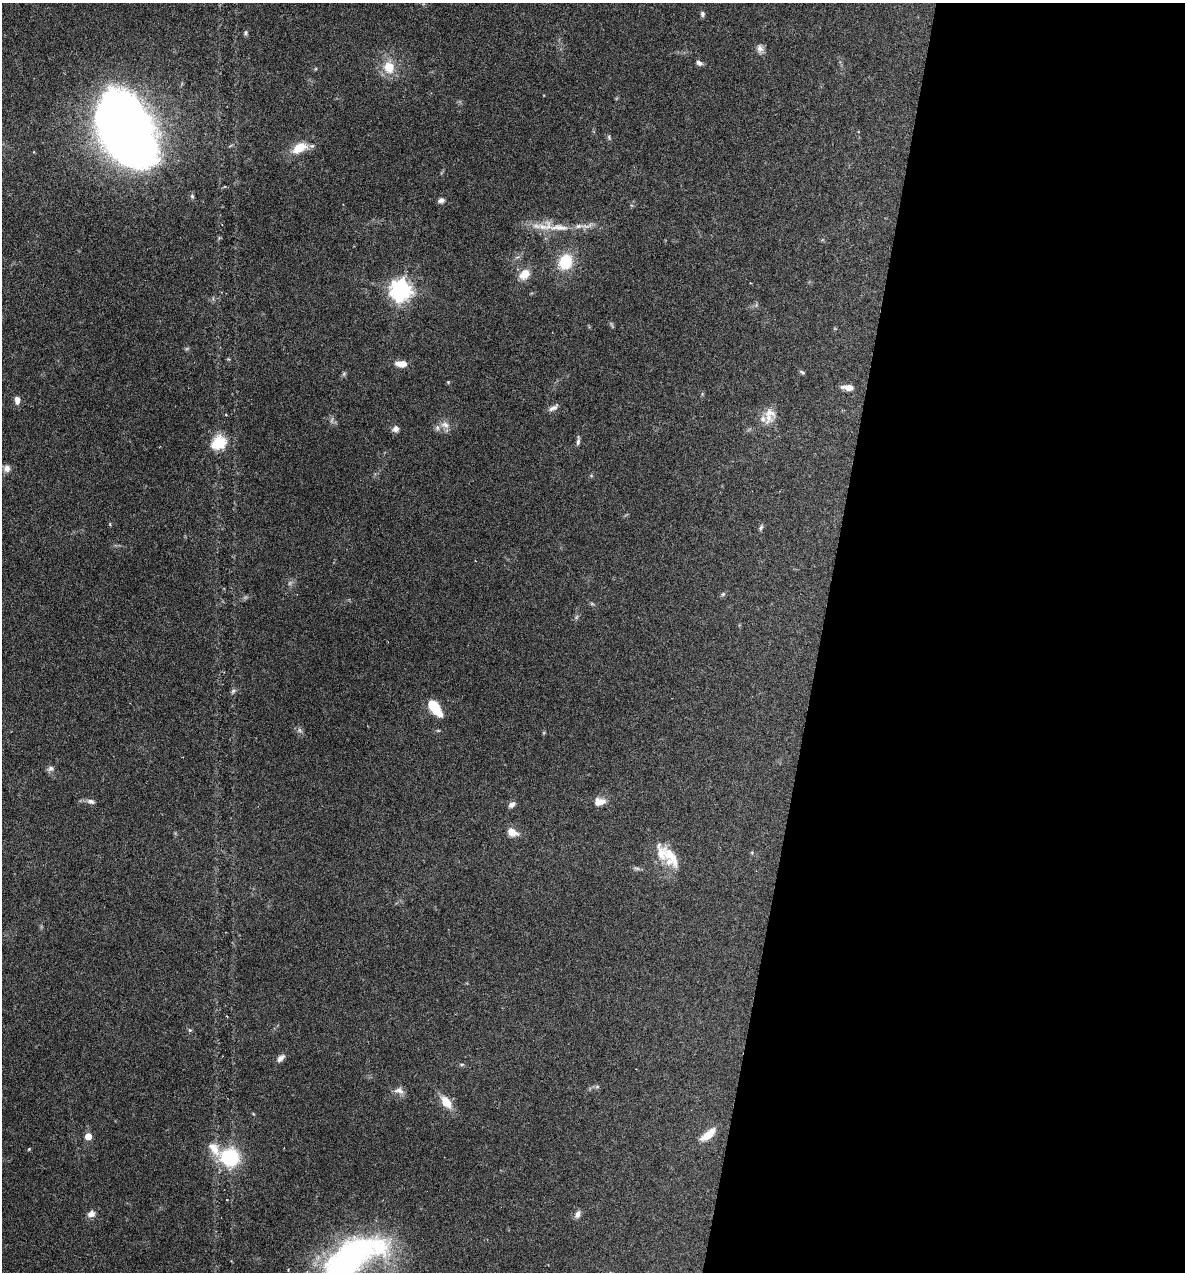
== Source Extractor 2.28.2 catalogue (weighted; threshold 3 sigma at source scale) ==
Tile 12 of 4 x 4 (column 4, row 3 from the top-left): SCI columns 3671-4853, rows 1271-2540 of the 5097 x 5080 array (HDU 1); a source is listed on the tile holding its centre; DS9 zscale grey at full resolution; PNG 1187 x 1274 px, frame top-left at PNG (2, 3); no overlay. Shown black and unused: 31% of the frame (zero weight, under 4 of 7 exposures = <1% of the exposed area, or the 3 px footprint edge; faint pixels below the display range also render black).
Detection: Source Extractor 2.28.2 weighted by HDU 2 'WHT'; one run over the whole footprint, this tile lists its part. Background 0.111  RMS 0.0036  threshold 0.0147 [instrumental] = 3 sigma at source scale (4.09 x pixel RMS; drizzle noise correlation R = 1.36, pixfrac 0.8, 0.05/0.05 arcsec/px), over >= 5 px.
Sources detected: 66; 3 too faint to see at this stretch — not listed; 8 inside a brighter listed object's ellipse — not listed separately; the other 55 listed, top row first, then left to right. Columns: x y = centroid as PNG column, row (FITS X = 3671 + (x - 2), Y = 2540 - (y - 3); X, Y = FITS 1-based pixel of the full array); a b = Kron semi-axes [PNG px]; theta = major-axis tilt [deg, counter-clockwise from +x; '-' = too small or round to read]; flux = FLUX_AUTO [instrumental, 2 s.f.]
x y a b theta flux
702 14 6 5 - 0.85
245 33 7 5 74 0.63
760 48 12 8 -81 1.7
699 63 9 6 -26 1.1
389 67 19 16 -78 7
315 69 5 3 - 0.29
125 129 61 35 -62 480
609 137 7 4 -72 0.57
299 148 15 9 26 7.9
192 196 7 5 -74 0.61
441 200 8 6 14 1.1
559 227 35 10 -2 7.5
565 262 17 14 70 11
525 274 13 10 42 4.7
400 290 8 7 - 210
402 364 12 7 -1 3.8
802 372 7 4 -26 0.58
344 374 6 5 - 0.57
448 382 4 4 - 0.32
848 387 13 6 -6 2.9
17 400 9 6 -85 1.9
553 408 14 6 33 1.4
769 417 21 13 82 4.2
445 425 13 8 -19 2.3
396 429 7 7 - 1.6
578 441 12 4 84 0.95
219 442 20 17 40 8.1
7 468 9 8 - 1.8
761 528 8 5 63 0.66
723 594 7 4 45 0.53
592 604 6 4 -19 0.44
233 691 8 5 37 0.74
435 707 16 8 -55 11
300 730 7 5 -60 0.85
51 769 10 7 13 1.1
91 801 11 6 -15 1.4
600 802 15 10 8 3
512 804 9 6 36 1.4
512 832 12 8 -29 3.5
671 856 39 13 -51 7.6
637 868 8 5 -8 0.78
190 1030 5 5 - 0.5
280 1058 10 6 41 1.7
462 1064 7 3 1 0.46
597 1087 7 4 0 0.59
399 1091 15 8 -18 2
446 1102 17 10 -53 5.2
708 1135 18 8 38 5.7
88 1136 5 5 - 4.9
29 1149 4 4 - 0.35
214 1149 24 12 -56 5.5
230 1157 14 13 - 26
91 1214 10 8 33 1.9
578 1214 10 6 66 1.4
348 1259 65 32 37 93
Isophote crosses this tile's border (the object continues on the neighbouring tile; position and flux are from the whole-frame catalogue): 1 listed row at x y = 348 1259